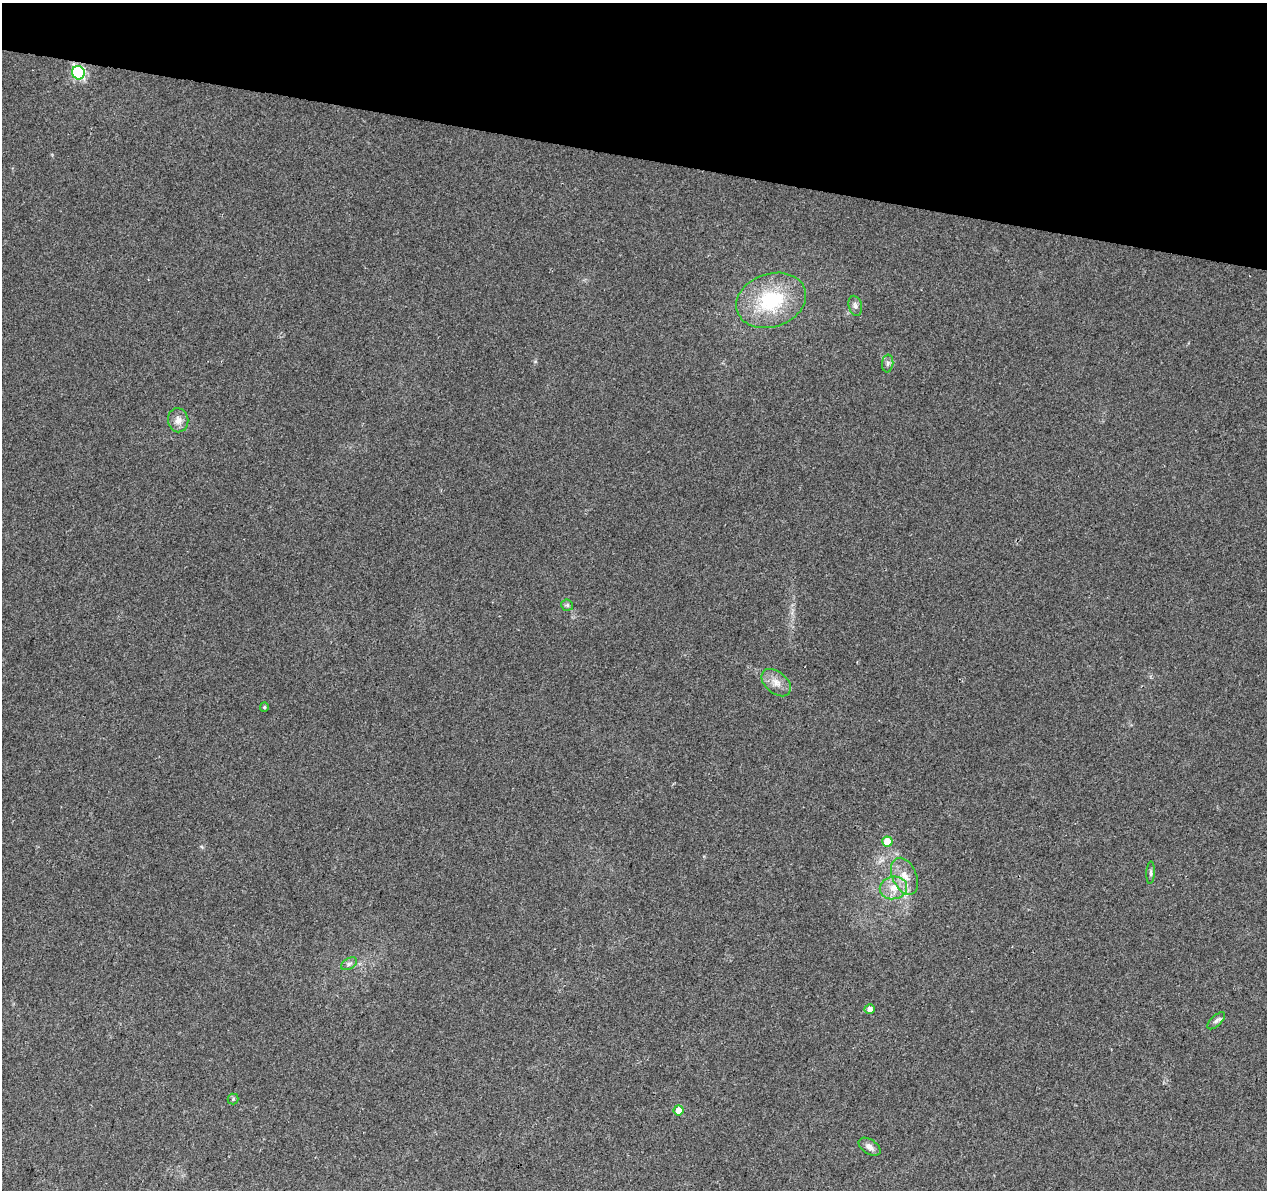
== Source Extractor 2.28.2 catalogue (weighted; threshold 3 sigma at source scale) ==
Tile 2 of 4 x 4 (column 2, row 1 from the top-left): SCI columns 1266-2530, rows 3789-4976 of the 5069 x 5260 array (HDU 1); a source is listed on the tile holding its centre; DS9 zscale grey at full resolution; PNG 1269 x 1192 px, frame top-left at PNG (2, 3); each listed source drawn as its Kron ellipse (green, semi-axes under 4 px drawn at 4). Shown black and unused: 13% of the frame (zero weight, under 2 of 3 exposures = <1% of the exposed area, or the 3 px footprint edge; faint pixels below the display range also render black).
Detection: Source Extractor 2.28.2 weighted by HDU 2 'WHT'; one run over the whole footprint, this tile lists its part. Background 0.0393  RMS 0.0069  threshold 0.0313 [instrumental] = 3 sigma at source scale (4.5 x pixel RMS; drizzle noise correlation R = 1.50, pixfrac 1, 0.0396/0.0396 arcsec/px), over >= 5 px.
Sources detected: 18; all 18 listed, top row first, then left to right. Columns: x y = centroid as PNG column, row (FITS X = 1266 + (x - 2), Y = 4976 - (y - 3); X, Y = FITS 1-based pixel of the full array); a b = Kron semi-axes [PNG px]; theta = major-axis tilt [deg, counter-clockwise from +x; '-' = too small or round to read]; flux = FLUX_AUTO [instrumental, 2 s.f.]
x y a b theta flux
78 73 7 6 - 97
771 300 36 26 19 50
855 306 10 6 -76 2.3
888 363 9 5 84 1.9
178 420 12 10 -82 5.3
567 605 6 5 - 1.3
776 683 17 11 -39 6.8
264 707 4 4 - 0.86
887 842 5 5 - 12
1151 873 11 4 87 1.4
905 876 19 12 -66 9.9
893 888 14 11 12 9
349 964 8 5 30 2
870 1009 5 4 - 3.8
1216 1021 11 5 43 2.1
233 1099 5 5 - 1.1
679 1110 5 5 - 8.8
869 1147 12 7 -33 3.5
Overlapping masked pixels (flux is a lower limit): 1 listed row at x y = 78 73